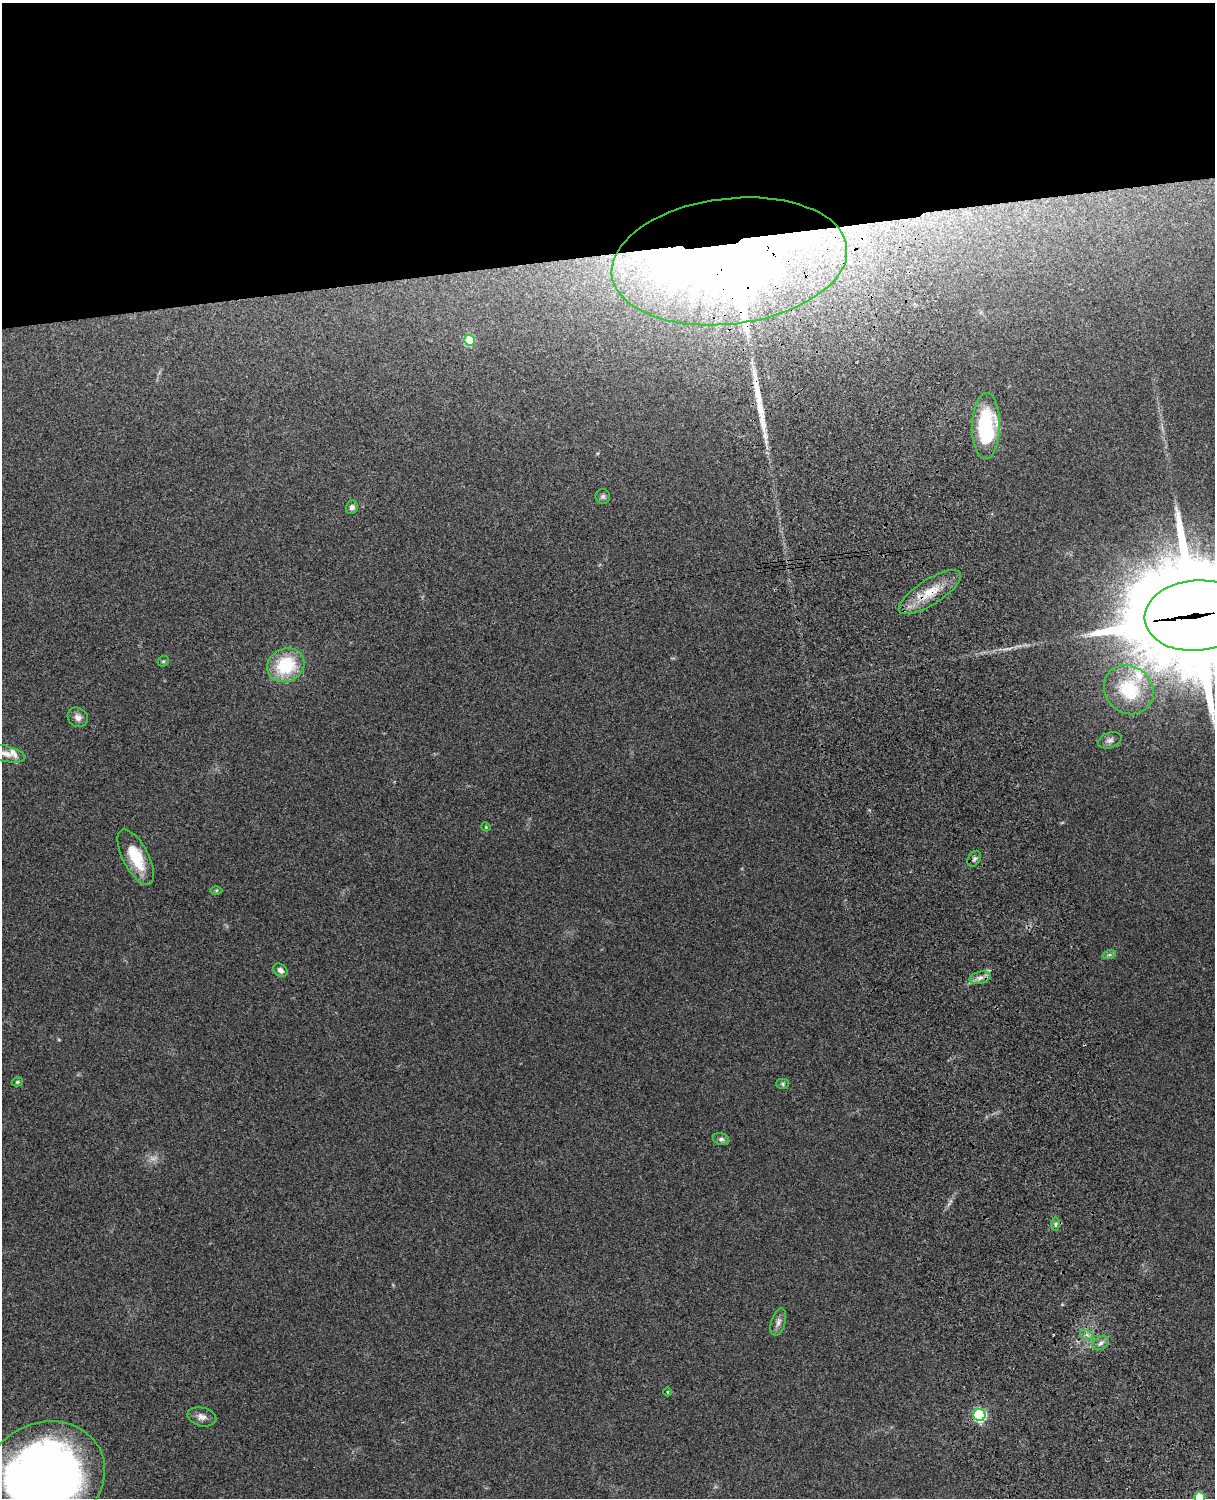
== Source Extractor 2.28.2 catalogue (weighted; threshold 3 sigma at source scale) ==
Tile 2 of 4 x 3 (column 2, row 1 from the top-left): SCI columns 1331-2543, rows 3156-4651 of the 5089 x 4927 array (HDU 1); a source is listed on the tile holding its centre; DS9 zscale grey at full resolution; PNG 1217 x 1500 px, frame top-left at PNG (2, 3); each listed source drawn as its Kron ellipse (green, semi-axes under 4 px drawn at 4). Shown black and unused: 17% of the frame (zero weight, under 3 of 4 exposures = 6% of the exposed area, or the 3 px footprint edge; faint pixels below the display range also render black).
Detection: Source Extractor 2.28.2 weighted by HDU 2 'WHT'; one run over the whole footprint, this tile lists its part. Background 0.271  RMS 0.0089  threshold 0.0401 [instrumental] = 3 sigma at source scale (4.5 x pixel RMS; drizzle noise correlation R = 1.50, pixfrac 1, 0.05/0.05 arcsec/px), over >= 5 px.
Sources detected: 36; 1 too faint to see at this stretch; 1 long thin detection or spike segment (spike, bleed or trail) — neither listed nor drawn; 2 inside a brighter listed object's ellipse — not listed separately; the other 32 listed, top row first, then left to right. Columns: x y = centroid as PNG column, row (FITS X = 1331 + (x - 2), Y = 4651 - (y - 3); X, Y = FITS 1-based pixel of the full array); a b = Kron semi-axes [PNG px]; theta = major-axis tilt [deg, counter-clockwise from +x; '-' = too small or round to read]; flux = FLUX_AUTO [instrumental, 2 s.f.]
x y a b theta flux
729 261 118 63 7 1600
469 340 5 5 - 38
986 426 33 14 89 75
603 496 7 7 - 2.2
352 507 7 6 - 2.8
930 592 36 12 32 25
1196 615 51 35 4 21000
163 661 6 5 - 1.3
286 665 19 16 27 48
1129 690 26 23 -44 50
78 717 11 9 -38 5.4
1110 740 12 7 19 3.6
6 754 20 8 -13 6.6
486 827 5 3 - 0.77
136 857 30 13 -62 28
974 859 9 6 61 2.7
216 891 6 4 1 1.2
1109 955 7 4 18 1.6
280 970 8 6 -40 3.8
980 978 11 6 14 4.4
17 1082 5 4 - 1.2
783 1084 6 5 - 1.5
721 1139 8 6 -17 2.6
1056 1224 6 4 89 1.8
778 1322 14 7 74 4.3
1087 1335 7 4 -19 2.4
1101 1343 9 6 32 3.2
667 1392 4 3 - 0.81
979 1415 6 6 - 120
202 1417 15 9 -14 5.6
44 1477 62 53 26 760
1199 1497 5 5 - 31
Overlapping masked pixels (flux is a lower limit): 4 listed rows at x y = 729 261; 930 592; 1196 615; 980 978
Isophote crosses this tile's border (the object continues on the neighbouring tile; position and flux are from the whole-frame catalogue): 3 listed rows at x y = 1196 615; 44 1477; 1199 1497